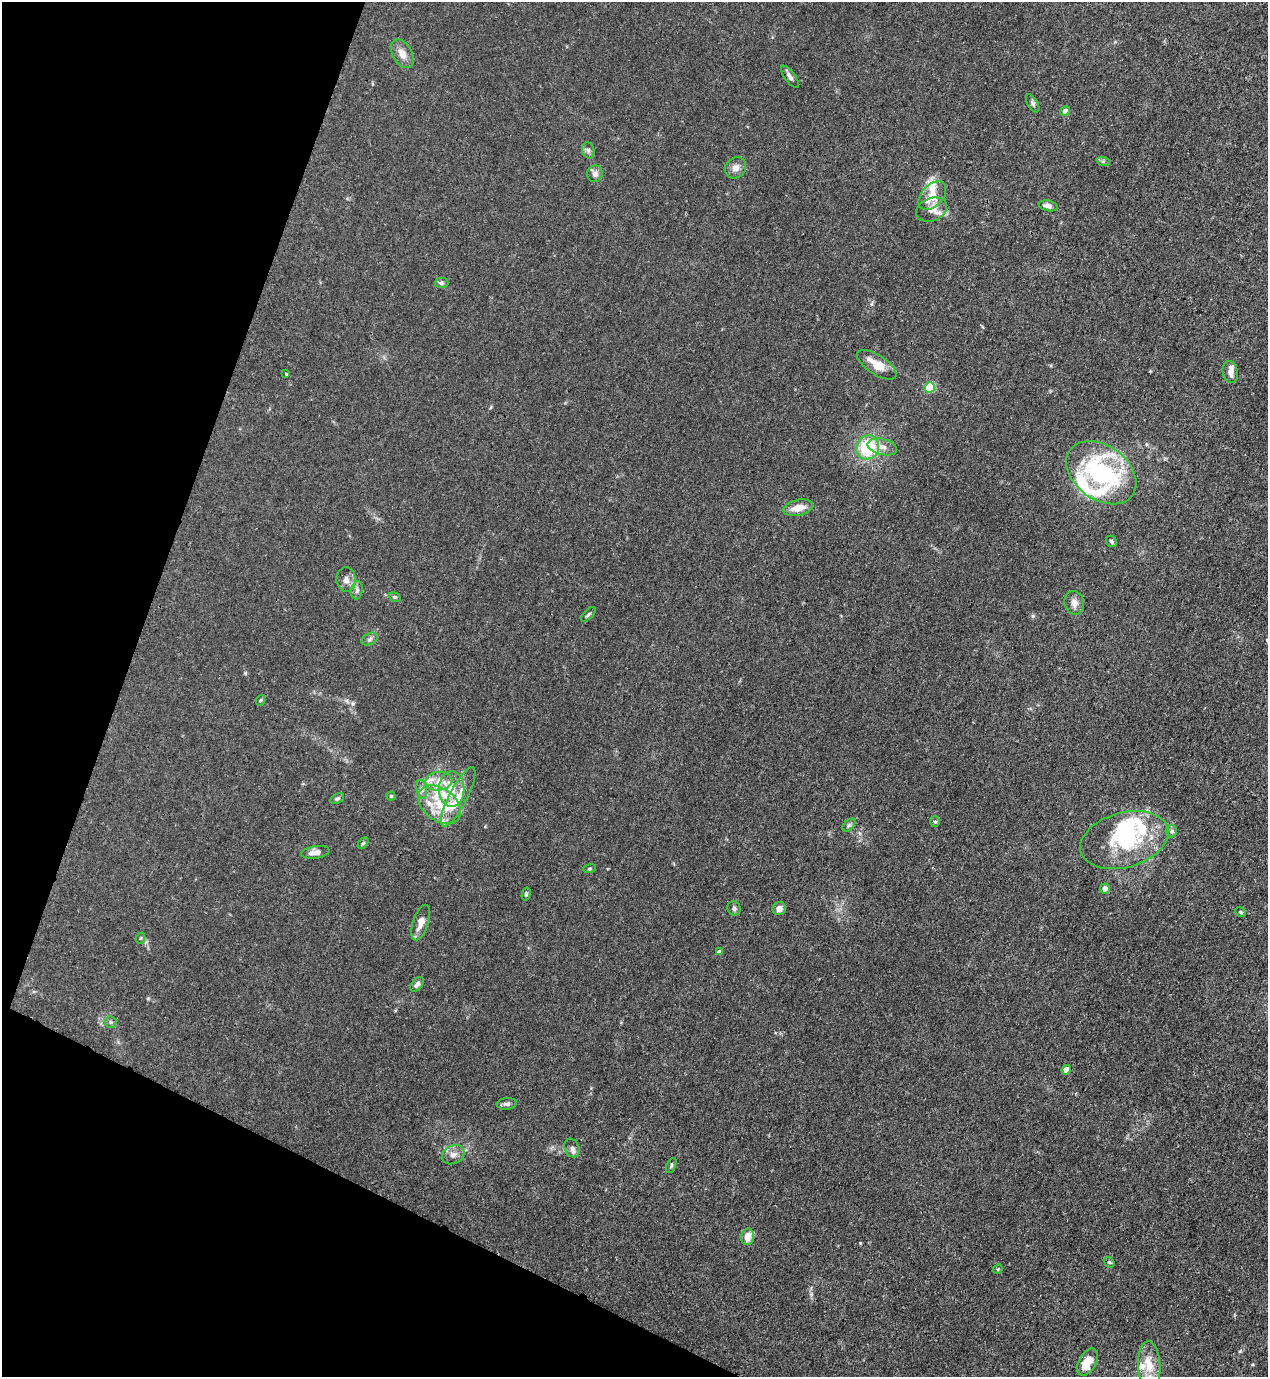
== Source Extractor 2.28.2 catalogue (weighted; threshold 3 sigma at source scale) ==
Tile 9 of 4 x 4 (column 1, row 3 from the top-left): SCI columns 354-1619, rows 1416-2790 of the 5639 x 5578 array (HDU 1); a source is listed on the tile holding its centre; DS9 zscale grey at full resolution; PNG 1270 x 1379 px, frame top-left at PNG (2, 2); each listed source drawn as its Kron ellipse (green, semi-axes under 4 px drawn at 4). Shown black and unused: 19% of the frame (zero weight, under 3 of 4 exposures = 7% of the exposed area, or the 3 px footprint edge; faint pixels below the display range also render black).
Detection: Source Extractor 2.28.2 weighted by HDU 2 'WHT'; one run over the whole footprint, this tile lists its part. Background 0.0145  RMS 0.0024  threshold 0.0108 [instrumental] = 3 sigma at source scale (4.5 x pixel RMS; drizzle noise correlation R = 1.50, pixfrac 1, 0.05/0.05 arcsec/px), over >= 5 px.
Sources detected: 77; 1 inside a brighter object's white glare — neither listed nor drawn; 14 inside a brighter listed object's ellipse — not listed separately; the other 62 listed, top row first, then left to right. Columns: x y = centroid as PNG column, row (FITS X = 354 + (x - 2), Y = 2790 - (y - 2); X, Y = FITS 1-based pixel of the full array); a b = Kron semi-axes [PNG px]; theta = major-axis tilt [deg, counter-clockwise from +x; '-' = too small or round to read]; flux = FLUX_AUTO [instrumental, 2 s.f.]
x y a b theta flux
402 54 15 9 -61 2
790 77 13 5 -54 0.89
1033 103 10 5 -59 0.57
1065 111 5 4 - 1.4
588 150 8 6 -74 0.68
1103 161 7 4 -18 0.4
736 168 11 10 - 1.5
595 174 8 7 - 1
932 196 17 10 47 3.9
1048 206 9 5 -12 0.94
931 210 16 11 21 2
441 283 7 5 -1 0.45
877 365 22 9 -33 3.9
1230 372 11 7 -77 1.4
286 374 3 2 - 0.41
930 387 5 5 - 12
868 447 12 11 - 10
882 447 15 8 -14 1.6
1101 473 39 27 -37 34
798 508 15 8 13 2.7
1111 541 6 5 - 0.42
346 580 12 9 -86 1.5
357 590 9 5 79 0.69
395 597 6 4 -20 0.32
1074 603 12 10 -78 1.4
588 614 9 4 44 0.44
370 639 8 5 28 0.58
261 700 5 3 - 0.25
439 781 13 9 4 2.4
422 789 9 5 -82 0.81
452 789 18 12 -90 4.3
391 796 4 4 - 0.32
458 797 33 9 63 4.3
337 798 7 5 30 0.44
440 805 24 16 -38 6.8
935 822 5 5 - 0.38
849 825 8 4 45 0.47
1171 831 6 5 - 0.52
1124 840 45 27 15 18
363 843 6 4 45 0.31
315 852 14 6 9 1.5
589 868 6 3 19 0.25
1105 889 5 5 - 1.2
526 894 6 4 76 0.43
734 908 7 6 - 0.64
779 909 7 6 - 1.3
1240 912 5 4 - 0.29
421 922 18 8 72 2.1
141 938 6 3 70 0.23
719 952 4 4 - 0.89
417 985 8 5 51 0.77
111 1022 6 5 - 0.39
1066 1070 5 4 - 2.7
507 1104 10 6 6 0.77
572 1148 9 7 -68 0.89
453 1155 12 9 27 1.4
671 1166 8 4 65 0.4
748 1237 8 6 78 2.6
1109 1262 6 4 -41 0.35
998 1269 5 4 - 0.25
1087 1362 15 8 62 4.4
1149 1366 24 11 -87 4.5